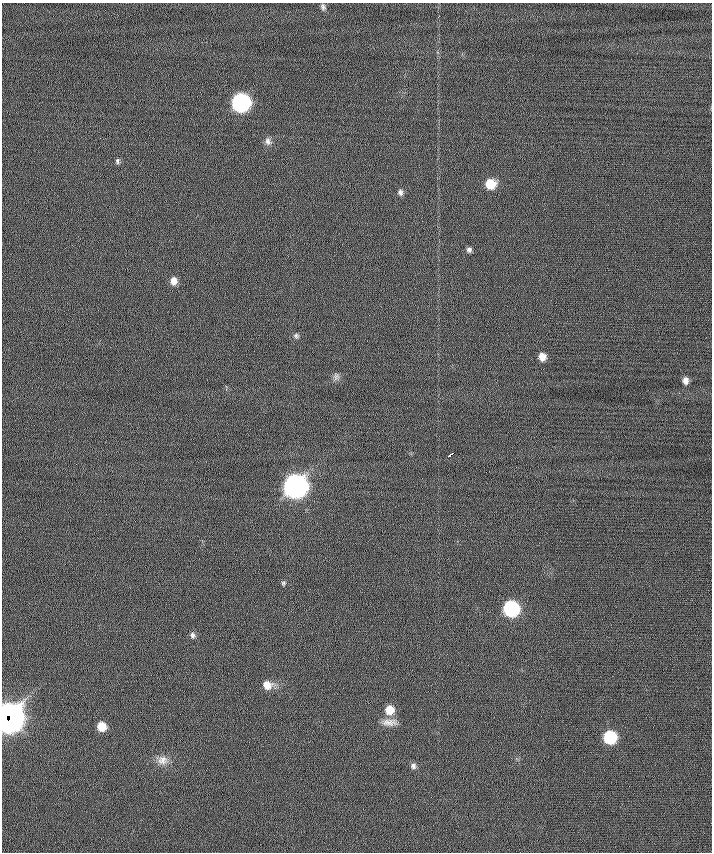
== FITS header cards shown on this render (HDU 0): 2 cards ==
NAXIS1  =                  710 /
NAXIS2  =                  850 /

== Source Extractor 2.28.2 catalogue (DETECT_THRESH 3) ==
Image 710 x 850 px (HDU 0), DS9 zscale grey, 1 PNG px = 1 image px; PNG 714 x 854 px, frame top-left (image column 1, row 850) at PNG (2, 3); no overlay
Background -0.475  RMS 6.2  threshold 18.6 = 3 sigma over >= 5 px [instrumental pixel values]
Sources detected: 26; all 26 listed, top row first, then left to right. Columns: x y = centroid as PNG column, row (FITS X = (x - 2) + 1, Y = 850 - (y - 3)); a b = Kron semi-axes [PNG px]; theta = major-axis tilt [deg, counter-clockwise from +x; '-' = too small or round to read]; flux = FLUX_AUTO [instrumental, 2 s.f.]
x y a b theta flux
323 7 9 6 -70 1300
241 102 9 9 - 160000
268 141 12 9 -73 2300
117 161 8 6 -87 1100
490 184 9 9 - 12000
400 192 9 8 - 1800
469 250 7 6 - 1400
173 281 9 8 - 3800
296 336 8 7 - 1300
542 357 7 7 - 4100
336 376 11 9 89 2100
685 380 7 6 - 2500
451 454 7 3 36 3500
295 486 10 10 - 520000
283 583 8 6 79 910
511 609 9 9 - 82000
193 635 8 7 - 1500
267 685 12 10 -3 5700
389 710 10 9 - 7700
6 717 13 13 - 410000
10 719 12 4 69 56000
389 722 26 10 -3 4900
102 726 9 8 - 7800
610 737 8 8 - 36000
162 760 16 14 -4 4900
413 766 9 7 86 1700